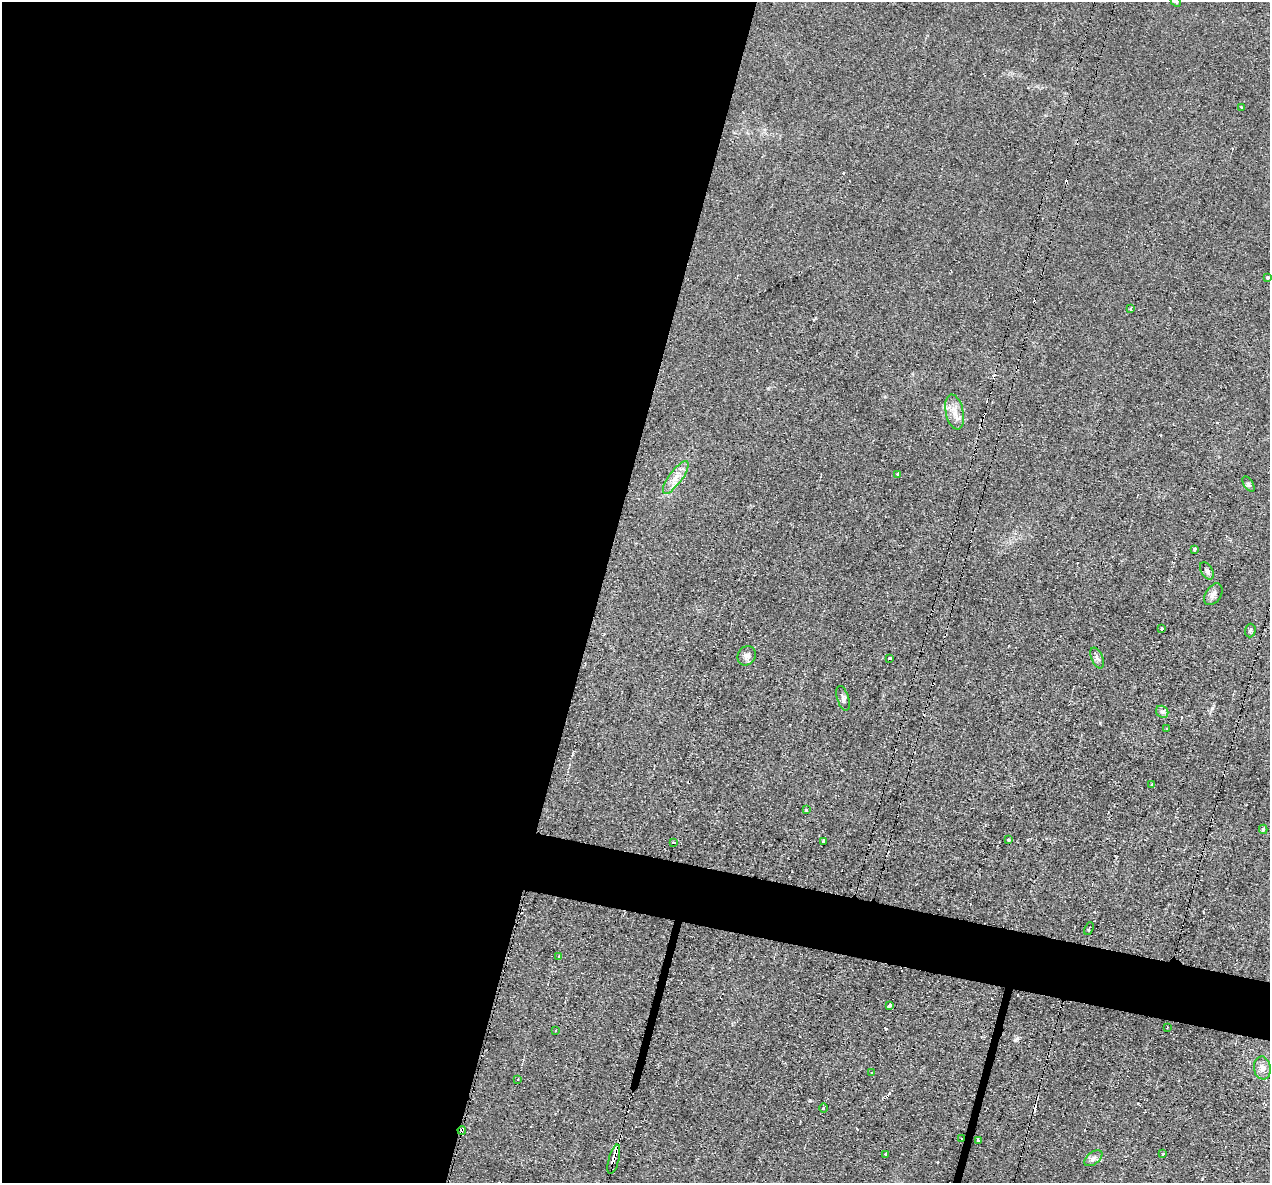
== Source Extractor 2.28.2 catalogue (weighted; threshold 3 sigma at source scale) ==
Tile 5 of 4 x 4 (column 1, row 2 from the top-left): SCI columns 1-1268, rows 2609-3789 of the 5071 x 5095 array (HDU 1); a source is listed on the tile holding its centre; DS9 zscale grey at full resolution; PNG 1272 x 1185 px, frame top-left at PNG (2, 2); each listed source drawn as its Kron ellipse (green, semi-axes under 4 px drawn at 4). Shown black and unused: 50% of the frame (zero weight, under 2 of 3 exposures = <1% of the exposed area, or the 3 px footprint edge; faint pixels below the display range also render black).
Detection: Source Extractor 2.28.2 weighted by HDU 2 'WHT'; one run over the whole footprint, this tile lists its part. Background 0.0451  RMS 0.0069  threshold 0.031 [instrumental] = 3 sigma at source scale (4.5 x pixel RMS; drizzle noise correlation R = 1.50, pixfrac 1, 0.05/0.05 arcsec/px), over >= 5 px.
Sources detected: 56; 14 cosmic-ray / hot-pixel residue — neither listed nor drawn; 1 inside a brighter listed object's ellipse — not listed separately; the other 41 listed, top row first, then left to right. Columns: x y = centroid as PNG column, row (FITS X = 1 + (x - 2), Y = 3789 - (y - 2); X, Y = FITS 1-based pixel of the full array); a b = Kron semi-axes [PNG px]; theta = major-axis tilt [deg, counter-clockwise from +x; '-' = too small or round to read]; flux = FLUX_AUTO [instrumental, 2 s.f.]
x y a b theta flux
1176 2 6 4 -42 0.95
1241 107 3 3 - 1.4
1267 277 3 3 - 2.6
1131 308 3 3 - 1.7
954 412 18 9 -78 6.8
897 474 4 3 - 0.99
676 477 19 6 53 6.8
1248 484 8 4 -56 1.4
1194 549 4 3 - 2.6
1207 571 9 5 -61 2.2
1213 594 12 7 57 3.7
1161 629 3 3 - 2
1250 630 7 5 88 1.3
747 656 10 8 58 3.4
889 658 3 3 - 4
1097 658 11 5 -66 2.3
843 698 13 6 -73 2.4
1162 712 6 5 - 2
1167 729 3 2 - 0.78
1152 784 3 3 - 1.5
807 810 3 3 - 3.6
1263 829 4 3 - 1.4
1009 840 3 3 - 2
823 841 3 3 - 0.78
674 843 3 3 - 2.7
1089 929 7 2 68 0.69
559 957 4 3 - 1.5
889 1005 4 3 - 7.4
1167 1027 2 2 - 0.59
556 1030 3 2 - 0.73
1262 1068 11 8 -82 4.1
871 1073 4 2 - 0.53
518 1079 2 2 - 0.69
824 1108 4 3 - 0.67
462 1130 4 3 - 1.5
961 1138 2 2 - 0.59
978 1140 3 3 - 1.8
886 1154 3 3 - 2.9
1163 1154 3 3 - 1.8
1093 1158 10 6 38 2.7
614 1159 15 5 75 7.1
Overlapping masked pixels (flux is a lower limit): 3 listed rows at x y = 462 1130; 961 1138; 614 1159
Isophote crosses this tile's border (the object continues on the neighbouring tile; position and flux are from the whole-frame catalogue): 1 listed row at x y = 1176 2
Unlisted compact peaks at least as high as the median listed source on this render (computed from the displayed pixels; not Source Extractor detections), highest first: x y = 1212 708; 1100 723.